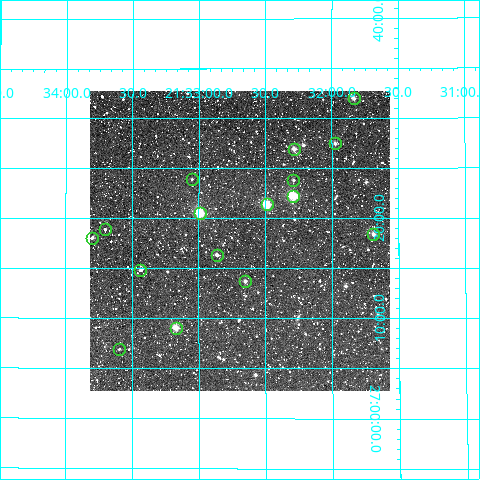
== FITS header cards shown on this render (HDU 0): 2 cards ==
NAXIS1  =                  300
NAXIS2  =                  300

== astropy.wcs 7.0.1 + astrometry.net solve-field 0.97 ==
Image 300 x 300 px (HDU 0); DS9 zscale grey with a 90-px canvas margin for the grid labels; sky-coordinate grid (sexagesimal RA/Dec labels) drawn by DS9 from the SOLVED WCS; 16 Tycho-2 reference stars matched to detected sources circled (green)
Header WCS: RA---TAN/DEC--TAN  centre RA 21:32:42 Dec +27:18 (323.17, +27.30 deg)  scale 6 arcsec/px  FOV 30.0' x 30.0'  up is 0 deg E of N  parity normal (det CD < 0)
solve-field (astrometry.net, Tycho-2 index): VERIFIED the header's WCS against the Tycho-2 star catalogue (16 matches, 0 conflicts) and refined it, rather than solving blind
Solved WCS: RA---TAN-SIP/DEC--TAN-SIP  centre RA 21:32:42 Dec +27:18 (323.17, +27.30 deg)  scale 6 arcsec/px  FOV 30.0' x 30.0'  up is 0 deg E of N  parity normal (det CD < 0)
The solver's refit moves the header's centre by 1.7 arcsec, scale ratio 1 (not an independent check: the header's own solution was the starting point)
Tycho-2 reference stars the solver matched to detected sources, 16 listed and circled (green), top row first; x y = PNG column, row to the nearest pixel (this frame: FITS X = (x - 90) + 1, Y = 300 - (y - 91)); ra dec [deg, ICRS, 3 dp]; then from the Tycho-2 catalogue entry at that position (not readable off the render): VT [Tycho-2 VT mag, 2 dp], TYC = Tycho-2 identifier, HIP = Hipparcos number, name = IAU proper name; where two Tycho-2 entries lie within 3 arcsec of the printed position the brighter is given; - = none
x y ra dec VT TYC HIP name
354 98 322.958 +27.533 10.49 2196-703-1 - -
335 143 322.994 +27.458 11.82 2196-139-1 - -
294 149 323.071 +27.449 10.39 2196-19-1 - -
192 179 323.263 +27.399 11.76 2196-32-1 - -
293 180 323.072 +27.397 11.41 2196-229-1 - -
293 196 323.073 +27.370 8.72 2196-998-1 - -
267 204 323.122 +27.356 9.04 2196-512-1 - -
200 213 323.248 +27.342 8.71 2196-686-1 - -
105 229 323.425 +27.314 11.73 2196-839-1 - -
373 234 322.922 +27.306 10.20 2196-645-1 - -
92 238 323.450 +27.300 11.54 2196-908-1 - -
217 255 323.216 +27.272 11.12 2196-717-1 - -
140 270 323.359 +27.247 12.00 2196-856-1 - -
245 281 323.163 +27.228 11.41 2196-901-1 - -
176 328 323.292 +27.150 9.80 2196-724-1 - -
119 349 323.399 +27.115 11.88 2196-1058-1 - -